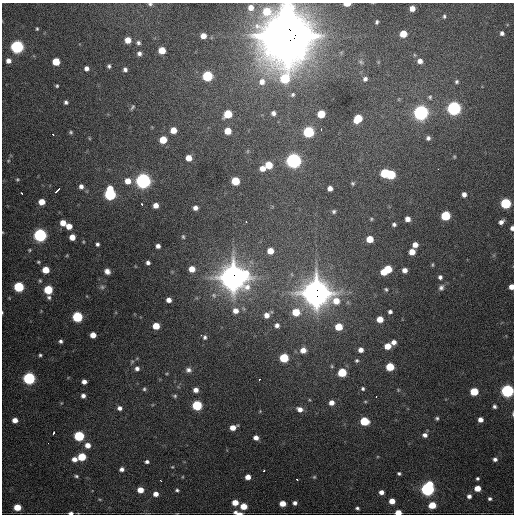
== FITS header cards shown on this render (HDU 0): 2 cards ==
NAXIS1  =                  512 / Axis length
NAXIS2  =                  512 / Axis length

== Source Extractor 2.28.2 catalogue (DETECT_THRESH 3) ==
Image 512 x 512 px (HDU 0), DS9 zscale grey, 1 PNG px = 1 image px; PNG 516 x 516 px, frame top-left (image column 1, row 512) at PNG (2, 3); no overlay
Background 1930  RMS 41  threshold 123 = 3 sigma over >= 5 px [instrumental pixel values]
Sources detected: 207; all 207 listed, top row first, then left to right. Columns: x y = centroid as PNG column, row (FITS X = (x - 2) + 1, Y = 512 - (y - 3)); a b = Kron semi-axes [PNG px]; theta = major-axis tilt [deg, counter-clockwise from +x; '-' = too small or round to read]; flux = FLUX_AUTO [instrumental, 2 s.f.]
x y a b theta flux
150 4 6 4 -9 5.0e+03
347 4 5 3 - 3.9e+04
251 7 7 7 - 2.3e+04
412 8 5 5 - 2.2e+04
444 16 6 4 -90 4.4e+03
377 22 4 3 - 4.2e+03
37 29 4 3 - 3.4e+03
502 33 5 5 - 8.5e+03
403 34 5 5 - 5.8e+04
287 35 23 22 - 1.2e+07
203 36 5 5 - 2.2e+04
128 40 5 5 - 3.5e+04
138 43 6 5 - 6.9e+03
17 47 6 6 - 6.2e+05
162 50 5 5 - 4.8e+04
139 53 5 5 - 9.4e+03
8 61 5 5 - 1.5e+04
420 61 6 6 - 1.4e+04
56 62 5 5 - 6.4e+04
361 62 8 5 -28 5.4e+03
109 66 5 4 - 5.7e+03
86 68 5 5 - 1.2e+04
125 70 5 5 - 8.3e+03
207 76 6 6 - 2.4e+05
285 78 9 8 - 1.5e+05
365 79 6 6 - 8.2e+03
262 82 9 9 - 2.5e+04
457 82 6 5 - 5.3e+03
57 86 4 3 - 3.9e+03
293 95 7 6 - 6.9e+03
430 97 6 5 - 4.6e+03
66 102 5 4 - 6.4e+03
132 107 7 4 60 4.2e+03
454 108 6 6 - 8.5e+05
273 113 6 5 - 1.0e+04
421 113 6 6 - 1.1e+06
228 114 6 5 - 8.4e+04
321 114 6 5 - 7.6e+04
358 119 7 5 51 9.5e+04
321 129 3 2 - 2.7e+03
173 130 5 5 - 3.8e+04
228 131 5 5 - 4.3e+04
71 132 4 4 - 4.2e+03
309 132 6 6 - 3.1e+05
53 134 3 2 - 7.0e+03
89 138 5 3 - 2.3e+03
428 138 6 5 - 7.7e+03
163 140 5 5 - 6.1e+04
248 151 6 4 89 3.5e+03
454 157 4 3 - 2.9e+03
189 158 5 5 - 3.1e+04
294 160 6 6 - 1.2e+06
8 161 5 5 - 3.7e+03
269 165 6 5 - 5.8e+04
262 168 6 6 - 2.4e+04
438 169 3 2 - 2.3e+03
385 173 6 5 - 1.4e+05
391 174 6 5 - 1.5e+05
17 179 5 5 - 4.3e+03
128 181 6 6 - 2.8e+04
143 181 6 6 - 1.2e+06
235 181 6 5 - 9.4e+04
353 183 4 3 - 3.8e+03
81 186 6 5 - 1.1e+04
330 188 5 5 - 1.4e+04
57 190 5 2 - 1.2e+04
22 193 4 2 - 4.6e+03
110 194 8 6 -88 4.1e+05
464 194 5 4 - 1.2e+04
42 202 5 5 - 3.6e+04
506 203 6 6 - 2.6e+05
142 204 3 3 - 8.4e+03
156 205 5 5 - 2.0e+04
195 208 5 4 - 1.3e+04
334 211 5 5 - 5.4e+03
446 216 6 5 - 1.7e+05
371 219 4 4 - 3.2e+03
408 219 5 5 - 1.7e+04
246 222 3 2 - 4.0e+03
501 222 6 4 38 1.2e+04
63 223 5 5 - 3.1e+04
394 224 4 4 - 6.0e+03
69 226 5 5 - 3.1e+04
512 228 5 4 - 1.1e+04
40 235 6 6 - 7.1e+05
72 237 5 5 - 3.0e+04
183 237 5 4 - 3.9e+03
370 239 5 5 - 5.2e+04
97 244 4 4 - 6.2e+03
415 245 5 5 - 2.0e+04
158 246 4 4 - 1.1e+04
30 250 4 3 - 3.0e+03
270 251 6 5 - 3.3e+04
412 252 5 5 - 3.2e+04
38 262 4 3 - 3.5e+03
148 263 4 4 - 8.2e+03
432 265 5 3 - 3.3e+03
192 269 6 6 - 3.4e+04
46 270 5 5 - 5.2e+04
386 270 10 5 34 1.2e+05
405 270 5 5 - 1.6e+04
107 271 6 5 - 1.5e+04
233 277 12 12 - 3.3e+06
440 277 5 4 - 7.8e+03
40 281 5 4 - 3.4e+03
19 287 6 5 - 2.3e+05
102 287 7 5 -2 6.0e+03
511 287 5 4 - 2.1e+04
441 288 9 7 69 1.1e+04
386 289 5 4 - 4.6e+03
48 290 5 5 - 1.3e+05
316 293 12 12 - 3.5e+06
214 295 9 8 - 1.2e+04
49 297 6 5 - 6.0e+03
169 300 5 5 - 1.6e+04
336 301 14 10 76 5.1e+04
235 311 8 8 - 2.3e+04
2 312 4 2 - 2.3e+03
296 312 6 6 - 6.4e+04
390 312 5 4 - 7.5e+03
267 315 6 6 - 1.9e+04
77 317 6 6 - 2.6e+05
380 319 5 5 - 3.6e+04
277 325 6 5 - 1.0e+04
156 326 5 5 - 5.1e+04
339 327 5 5 - 6.5e+04
93 335 5 5 - 2.9e+04
201 335 3 2 - 2.5e+03
205 337 7 6 - 6.9e+03
61 341 4 4 - 6.6e+03
394 342 5 5 - 1.4e+04
388 346 6 5 - 3.9e+04
303 350 7 7 - 2.1e+04
361 350 5 5 - 1.5e+04
40 355 4 3 - 4.7e+03
284 358 6 5 - 1.5e+05
357 360 5 5 - 5.0e+03
132 362 7 5 67 4.3e+03
332 366 5 4 - 3.4e+03
390 367 5 5 - 9.9e+04
137 368 6 6 - 1.1e+04
188 370 8 7 - 1.2e+04
342 372 6 5 - 1.2e+05
29 378 6 6 - 5.4e+05
259 380 3 3 - 1.3e+04
84 382 5 4 - 1.4e+04
144 389 6 5 - 5.2e+03
363 389 5 4 - 5.2e+03
196 390 5 5 - 1.8e+04
398 390 5 4 - 3.0e+03
474 391 5 5 - 9.7e+04
507 391 6 6 - 6.8e+05
83 396 5 5 - 1.1e+04
175 396 5 5 - 5.1e+03
376 397 3 2 - 2.8e+03
365 402 5 3 - 3.1e+03
331 403 5 5 - 1.9e+04
197 405 6 5 - 2.2e+05
494 406 5 5 - 6.9e+03
119 408 6 5 - 1.2e+04
300 409 7 6 - 1.7e+04
260 411 5 4 - 2.3e+03
513 414 7 3 -86 3.3e+03
437 418 4 4 - 5.0e+03
15 420 5 4 - 2.2e+04
480 420 5 5 - 1.8e+04
364 421 6 5 - 1.3e+05
233 427 6 4 24 2.7e+04
53 433 4 3 - 8.2e+03
425 435 6 5 - 1.2e+04
79 436 6 5 - 2.6e+05
256 438 5 4 - 1.6e+04
48 443 2 2 - 4.6e+03
87 445 6 6 - 2.3e+04
82 457 6 5 - 9.2e+04
74 459 5 5 - 1.8e+04
495 459 5 5 - 9.6e+03
147 462 5 4 - 7.6e+03
172 467 4 4 - 2.9e+03
122 469 5 4 - 1.1e+04
264 471 3 2 - 3.4e+03
399 473 4 3 - 5.0e+03
76 476 6 4 -11 4.6e+03
248 477 5 4 - 2.3e+04
314 477 4 4 - 3.4e+03
477 478 3 3 - 4.6e+03
296 479 3 2 - 8.6e+03
160 480 3 2 - 3.9e+03
477 488 5 5 - 3.7e+04
427 489 7 6 - 7.9e+05
140 490 5 5 - 3.7e+04
177 490 4 4 - 5.1e+03
381 492 5 4 - 1.5e+04
156 494 5 5 - 1.9e+04
469 496 5 5 - 1.1e+04
490 499 5 4 - 6.5e+03
392 501 5 5 - 3.0e+04
235 502 5 5 - 3.5e+04
295 503 5 4 - 9.2e+03
282 504 5 5 - 3.5e+04
432 505 5 5 - 6.3e+04
244 506 5 5 - 4.5e+04
17 507 5 5 - 5.8e+04
357 508 4 4 - 5.4e+03
398 512 5 4 - 3.5e+04
71 513 5 3 - 8.2e+03
238 513 10 4 -11 1.9e+04
At the frame edge (FLAGS 8, measured only in part): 11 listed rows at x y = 150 4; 347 4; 287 35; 512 228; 511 287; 2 312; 507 391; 513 414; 398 512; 71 513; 238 513